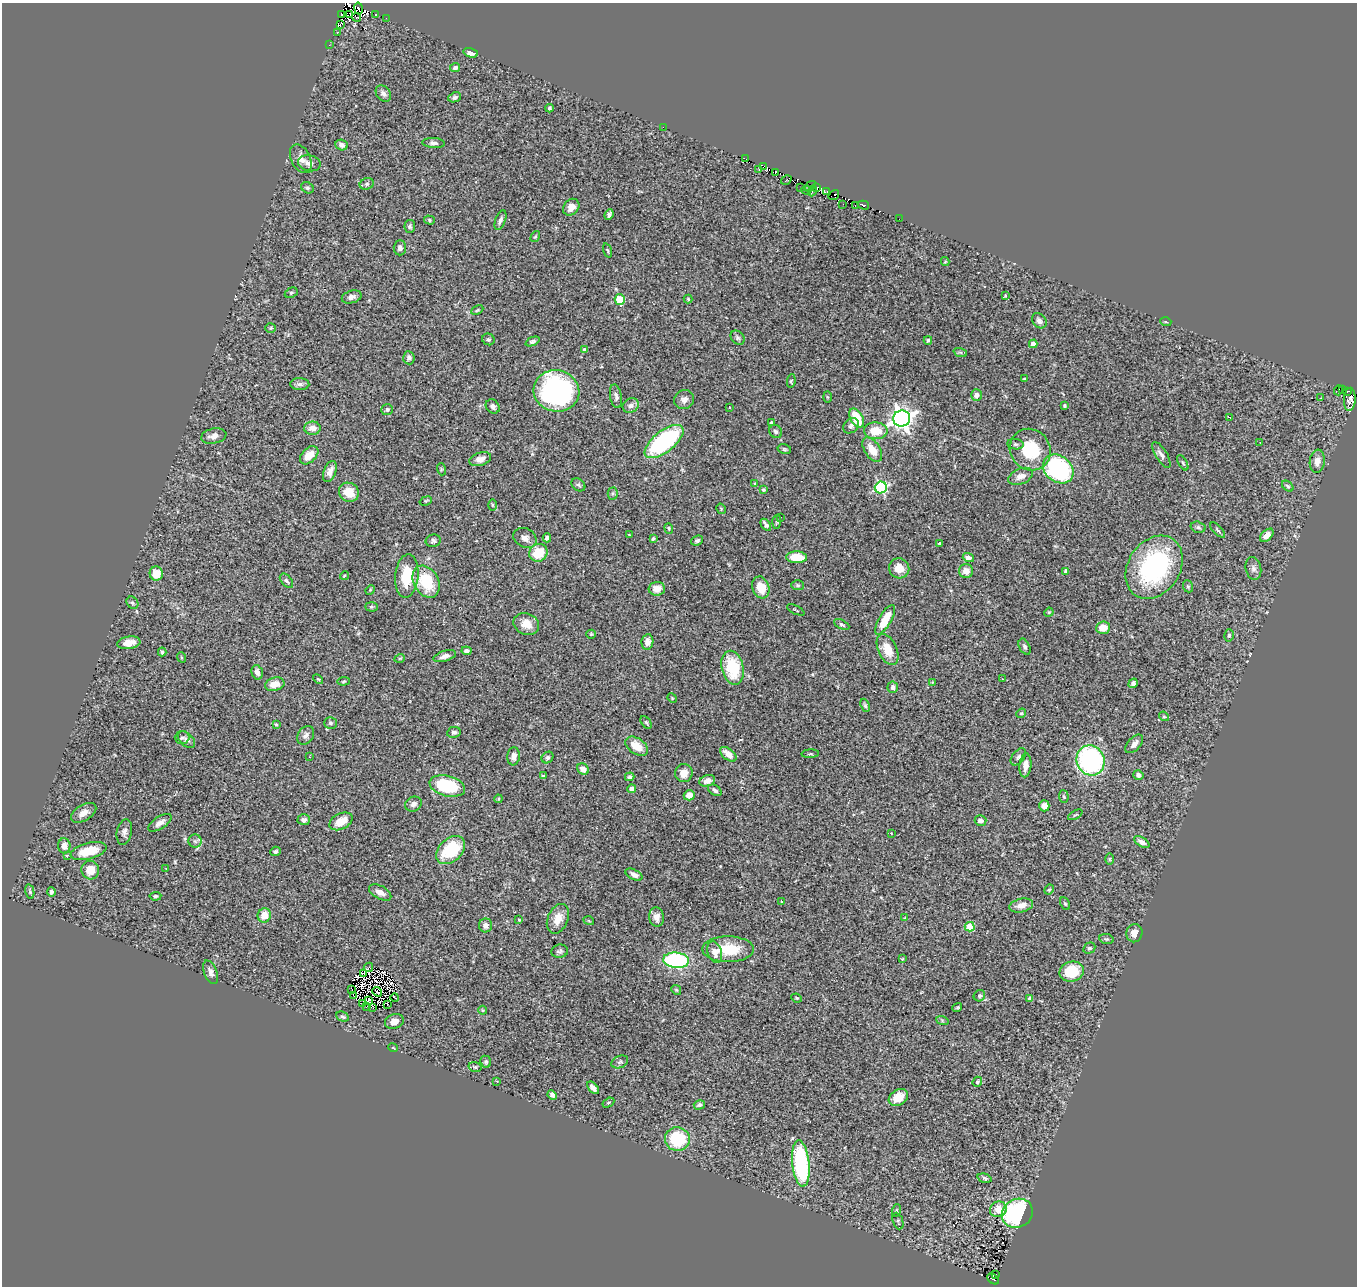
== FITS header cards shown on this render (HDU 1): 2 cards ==
NAXIS1  =                 1355
NAXIS2  =                 1284

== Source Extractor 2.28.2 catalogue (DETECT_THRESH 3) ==
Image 1355 x 1284 px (HDU 1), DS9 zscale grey, 1 PNG px = 1 image px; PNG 1359 x 1288 px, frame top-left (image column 1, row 1284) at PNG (2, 3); each listed source drawn as its Kron ellipse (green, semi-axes under 4 px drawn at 4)
Background 1.31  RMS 0.048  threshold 0.144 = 3 sigma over >= 5 px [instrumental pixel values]
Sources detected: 316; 21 with non-positive FLUX_AUTO (blend fragments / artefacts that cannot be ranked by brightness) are neither listed nor drawn; the other 295 listed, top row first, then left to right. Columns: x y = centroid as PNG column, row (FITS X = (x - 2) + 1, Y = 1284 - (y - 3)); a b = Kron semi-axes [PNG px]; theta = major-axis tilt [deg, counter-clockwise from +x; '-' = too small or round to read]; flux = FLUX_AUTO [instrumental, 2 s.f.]
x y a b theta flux
359 8 6 2 -80 13
375 14 3 3 - 39
341 15 4 3 - 47
350 15 3 2 - 8.5
356 17 5 3 - 8.7
386 18 2 2 - 3.5
340 25 3 3 - 5500
337 32 2 2 - 1.9
329 45 3 2 - 4.2
471 53 7 4 -16 16
455 67 5 4 - 8.4
383 93 9 6 -50 14
455 97 6 4 23 7.2
549 108 4 4 - 5.5
663 127 2 2 - 71
434 143 11 5 -4 12
342 145 6 5 - 11
301 159 15 9 -63 25
746 159 3 2 - 4.9
309 163 11 8 -13 18
763 166 4 2 - 10
759 170 3 2 - 5
775 172 4 2 - 7.8
786 180 5 3 - 22
367 184 7 5 22 7.1
810 186 6 2 37 15
817 187 3 2 - 28
308 188 6 5 - 5.8
801 188 2 2 - 3.5
806 190 5 3 - 31
812 191 6 3 66 3.5
827 191 4 3 - 11
834 195 6 2 35 0.53
843 204 2 2 - 1.7
863 205 6 3 -17 37
855 206 3 2 - 4.2
571 207 9 7 48 24
609 215 5 4 - 8
899 219 2 2 - 1.9
429 220 5 4 - 4.9
500 220 10 5 69 11
410 226 6 5 - 6.6
535 237 6 3 57 4
400 248 7 6 - 12
608 250 7 3 -71 3.9
945 261 4 4 - 3.5
291 293 7 4 28 5.1
1005 296 3 2 - 4.1
352 297 10 6 15 14
620 299 5 5 - 140
688 299 4 4 - 3.1
477 310 6 4 26 4.1
1039 321 8 6 -49 13
1166 322 5 3 - 3.3
271 328 5 4 - 4
738 338 8 6 -46 8
488 339 6 5 - 6.4
928 340 4 3 - 4.2
532 341 7 4 23 7.4
1033 344 4 4 - 33
585 350 4 4 - 10
960 352 7 4 -18 4.4
409 358 6 6 - 11
1024 379 3 2 - 2.1
791 381 7 4 82 5.1
300 384 9 6 -1 11
1338 390 5 2 - 7.1
1343 390 3 2 - 4.2
556 391 23 20 -12 700
1347 391 3 2 - 7.7
976 395 6 5 - 13
616 396 12 6 -78 12
827 397 5 3 - 3.5
1321 398 3 2 - 2.1
1350 399 11 6 86 150
684 400 10 9 - 17
631 405 8 7 - 16
493 406 8 6 -46 12
1065 406 3 3 - 5
729 407 3 3 - 9.4
387 410 6 5 - 7.3
1230 417 3 2 - 3.7
857 418 10 6 -59 87
902 419 8 8 - 2200
771 423 3 3 - 6.8
851 426 8 7 - 9.5
312 428 8 6 1 26
876 431 12 8 -3 72
776 432 7 6 - 8.2
214 436 13 7 12 22
664 442 23 10 38 420
1260 442 3 2 - 3
1016 444 8 5 -7 6.9
784 449 7 5 -15 5.3
872 450 14 7 -57 51
1030 450 21 20 - 160
309 455 11 7 44 44
1161 455 15 5 -58 15
480 459 11 6 17 24
1317 461 11 7 82 23
1183 463 8 3 -60 5.1
441 469 6 4 -73 3.7
1058 469 16 13 -39 500
330 472 11 6 69 21
1021 476 13 7 23 23
755 483 3 2 - 2.5
578 485 7 5 -41 5.9
1288 486 6 4 -41 5.5
881 487 6 6 - 400
763 490 4 4 - 4.9
349 492 10 9 - 58
613 493 6 5 - 5.4
426 501 6 4 20 3.8
492 505 5 3 - 3.4
721 509 5 3 - 3.1
780 517 3 2 - 3.2
777 522 7 4 85 4.8
766 525 7 3 -54 14
1198 527 7 5 -15 7
669 528 5 4 - 3.8
1218 530 9 4 -47 7
629 535 3 2 - 2.5
1267 535 8 5 44 22
525 538 12 9 -27 20
547 538 4 4 - 11
653 539 4 3 - 6.9
433 541 7 6 - 7.9
697 541 6 5 - 6.8
939 543 3 3 - 5.3
538 553 9 8 - 85
796 557 10 6 -1 67
968 558 6 4 -16 24
1154 567 34 26 56 410
899 568 10 10 - 40
1253 568 11 7 -78 14
966 571 7 7 - 27
1066 571 4 4 - 15
156 574 7 6 - 46
344 576 5 3 - 3
407 576 22 11 85 110
286 581 8 5 -49 7.5
426 582 17 12 -61 130
798 585 6 5 - 5.7
1188 586 6 5 - 5.3
761 587 11 8 -71 59
657 589 8 7 - 28
370 590 5 4 - 3
132 603 7 5 -51 6.7
371 607 6 4 -2 5.3
796 610 9 2 -26 3.3
1049 612 5 3 - 2.9
885 620 17 6 60 70
526 624 13 10 -22 41
842 624 8 4 -27 5.7
1103 628 7 6 - 40
591 634 5 4 - 3.8
1229 635 6 4 75 5.4
647 642 8 6 82 20
129 643 11 6 8 34
1025 647 8 5 -63 6.9
887 649 16 9 -66 57
466 651 5 4 - 10
162 652 4 3 - 5.3
445 656 11 5 17 17
181 657 5 3 - 3.3
400 658 5 3 - 2.8
733 668 17 11 -77 160
257 672 7 5 -75 17
318 679 6 3 -43 3.4
1002 679 2 2 - 1.7
344 681 6 4 7 3.8
932 682 4 3 - 2.4
1133 683 5 4 - 8.9
275 684 10 6 13 41
893 687 5 5 - 10
672 698 5 4 - 3
865 705 7 4 -69 5.9
1021 713 5 4 - 4.5
1164 716 5 4 - 4.7
646 722 7 4 -53 5.2
330 723 6 5 - 7.1
276 725 3 3 - 5.1
454 732 7 5 11 8.6
306 735 10 7 54 14
182 738 7 6 - 6.3
186 740 10 6 -43 14
1134 744 11 6 48 19
637 746 13 8 -34 53
728 754 9 5 -39 35
810 754 9 3 4 3.9
514 756 9 6 85 18
309 757 3 2 - 2.2
548 757 6 5 - 6.9
1018 757 10 6 51 8.2
1090 760 15 13 -63 570
1025 765 12 6 85 25
583 769 6 5 - 27
684 773 9 8 - 30
1138 775 5 4 - 12
543 776 4 3 - 3.8
630 777 5 4 - 7.4
707 781 8 5 18 24
447 786 18 10 -14 190
632 789 4 4 - 31
715 790 7 5 -32 9.8
689 795 5 5 - 28
1064 797 6 5 - 4.7
498 799 4 3 - 3.1
413 804 9 7 24 14
1044 806 5 5 - 21
84 813 14 7 31 25
1075 815 8 2 29 3.3
304 820 6 5 - 9.7
341 821 12 7 26 48
980 821 6 5 - 13
160 823 13 6 33 18
124 832 13 7 79 16
891 833 3 2 - 1.7
195 841 6 6 - 10
1142 842 8 4 -31 15
64 846 7 6 - 22
451 850 16 11 42 170
88 851 18 8 15 72
275 851 5 4 - 7.1
68 855 3 2 - 26
1109 859 6 4 89 4.1
166 869 3 2 - 5.4
90 870 9 9 - 45
634 875 9 5 -26 14
1049 890 5 3 - 4
30 891 7 4 -78 5.4
51 892 5 4 - 10
380 892 12 6 -29 21
155 896 6 4 4 4.7
782 901 3 3 - 6.2
1065 904 6 4 -62 4.7
1021 905 12 7 13 28
264 915 7 6 - 41
656 917 10 7 -84 20
904 918 4 2 - 2.1
558 919 15 10 65 42
519 920 3 2 - 3.5
589 921 5 3 - 2.9
486 925 7 6 - 19
970 927 5 4 - 110
1134 933 9 8 - 26
1106 939 7 5 -11 5.8
1089 948 6 5 - 6.1
728 949 26 13 0 110
560 951 8 6 7 8.7
715 952 11 7 -73 29
902 959 4 3 - 2.5
676 960 13 7 -4 410
368 967 5 2 - 3.6
1072 971 12 10 15 120
211 972 12 6 -68 14
363 973 3 2 - 2.3
351 989 3 2 - 3.3
676 990 5 4 - 4.3
377 992 5 2 - 2.7
353 995 3 2 - 2.3
979 996 6 5 - 6.6
395 997 4 2 - 7.3
797 998 5 3 - 3.8
1030 998 4 3 - 14
369 1000 3 3 - 0.14
363 1003 3 2 - 4.4
387 1004 3 2 - 0.83
367 1006 2 2 - 300
372 1008 3 2 - 4.3
957 1008 5 3 - 4.7
483 1010 4 4 - 3.1
343 1017 6 4 -28 6.8
942 1020 6 4 -19 5
394 1021 9 7 19 21
393 1048 5 3 - 2.9
486 1062 6 5 - 6.1
620 1062 9 6 24 7.9
475 1067 6 4 -16 4.8
497 1081 3 2 - 3.9
977 1082 5 4 - 7.4
593 1088 7 4 -49 18
552 1095 5 4 - 9.5
898 1097 10 7 32 49
608 1103 6 4 30 3.8
699 1105 5 4 - 8.1
677 1139 12 12 - 160
801 1164 23 8 -84 420
985 1178 7 4 -15 6.6
998 1209 8 7 - 44
897 1210 6 4 71 4.4
1017 1213 16 14 30 370
898 1221 8 5 -69 5
996 1274 3 2 - 8
993 1279 7 4 -41 29
At the frame edge (FLAGS 8, measured only in part): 1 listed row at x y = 350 15
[21 non-positive-flux detections neither listed nor drawn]